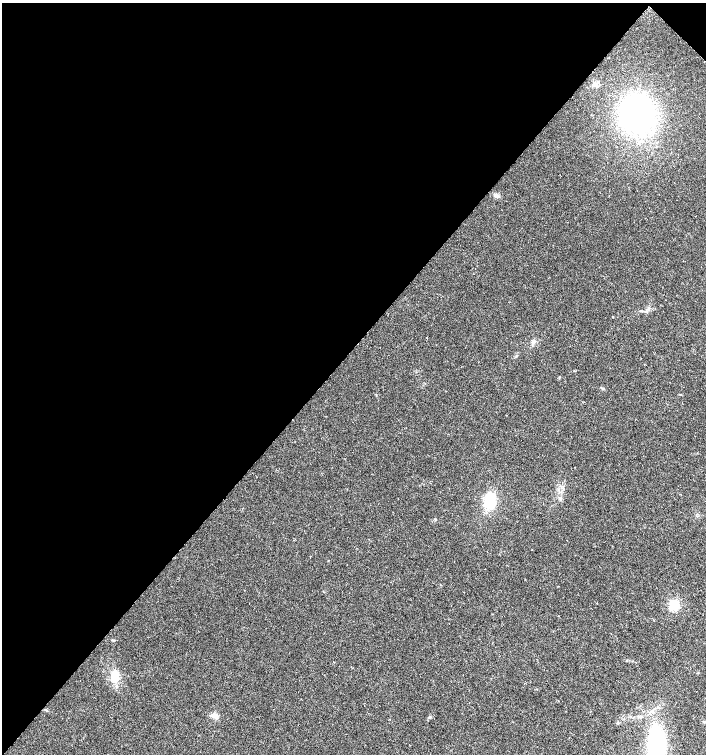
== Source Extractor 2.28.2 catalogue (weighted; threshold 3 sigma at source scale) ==
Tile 2 of 4 x 4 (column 2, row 1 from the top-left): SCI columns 1574-2981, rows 4518-6021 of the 6027 x 6021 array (HDU 1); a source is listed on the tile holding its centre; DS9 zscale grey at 2 x 2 block average (1 PNG px = mean of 2 x 2 image px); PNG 708 x 756 px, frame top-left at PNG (2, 3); no overlay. Shown black and unused: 47% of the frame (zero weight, under 2 of 3 exposures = <1% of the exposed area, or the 3 px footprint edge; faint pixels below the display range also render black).
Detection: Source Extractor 2.28.2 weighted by HDU 2 'WHT'; one run over the whole footprint, this tile lists its part. Background 0.0392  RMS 0.008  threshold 0.0359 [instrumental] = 3 sigma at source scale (4.5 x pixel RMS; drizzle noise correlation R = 1.50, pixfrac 1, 0.0396/0.0396 arcsec/px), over >= 5 px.
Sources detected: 15; all 15 listed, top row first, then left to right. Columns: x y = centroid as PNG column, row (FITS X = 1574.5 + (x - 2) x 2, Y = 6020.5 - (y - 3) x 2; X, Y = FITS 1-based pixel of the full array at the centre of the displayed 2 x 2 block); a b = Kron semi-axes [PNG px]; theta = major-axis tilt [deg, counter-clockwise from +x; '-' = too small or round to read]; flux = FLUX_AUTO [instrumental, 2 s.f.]
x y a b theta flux
637 114 26 23 -69 410
642 311 3 3 - 1.6
613 317 3 2 - 0.73
533 342 5 3 - 3.5
560 499 3 2 - 1.6
490 501 17 11 80 52
454 561 2 2 - 0.67
674 605 11 10 - 28
115 677 13 10 66 22
46 710 3 3 - 1.7
214 716 10 6 -16 8.8
640 716 6 3 16 3.6
429 717 3 3 - 1.7
618 723 3 3 - 1.9
656 748 29 14 -88 240
Isophote crosses this tile's border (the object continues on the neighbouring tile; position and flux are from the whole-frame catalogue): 1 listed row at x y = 656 748
Diffuse or blended objects may show on this block-average render without a row.